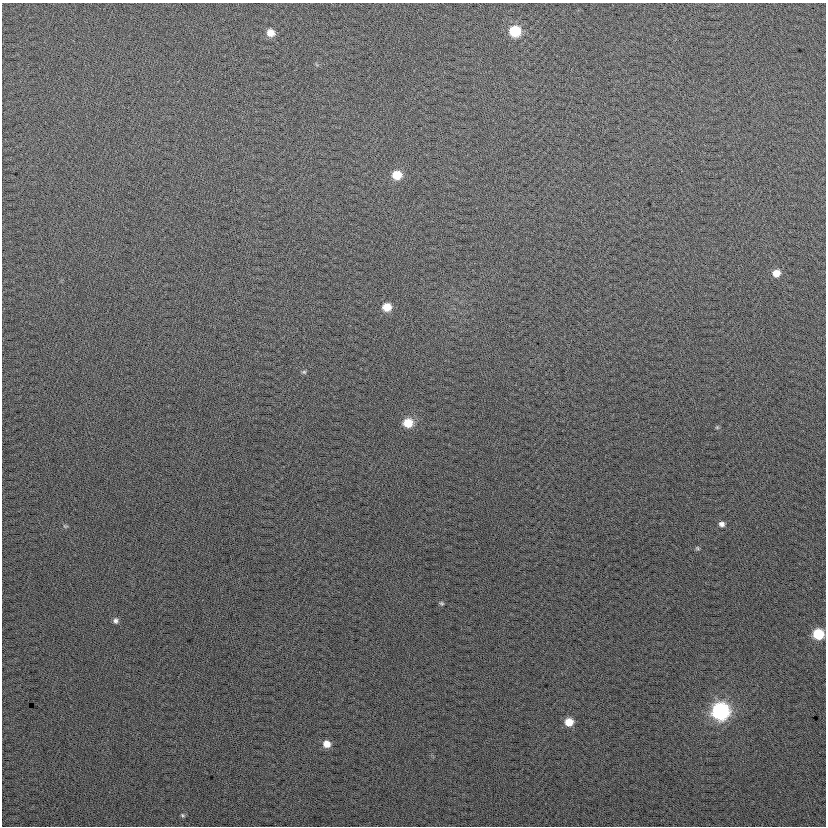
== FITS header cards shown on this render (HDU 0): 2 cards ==
NAXIS1  =                  824
NAXIS2  =                  824

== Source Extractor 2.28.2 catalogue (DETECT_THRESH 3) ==
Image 824 x 824 px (HDU 0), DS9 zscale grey, 1 PNG px = 1 image px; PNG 828 x 828 px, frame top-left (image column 1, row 824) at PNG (2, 3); no overlay
Background 25.8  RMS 14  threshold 42.1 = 3 sigma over >= 5 px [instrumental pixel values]
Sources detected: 18; all 18 listed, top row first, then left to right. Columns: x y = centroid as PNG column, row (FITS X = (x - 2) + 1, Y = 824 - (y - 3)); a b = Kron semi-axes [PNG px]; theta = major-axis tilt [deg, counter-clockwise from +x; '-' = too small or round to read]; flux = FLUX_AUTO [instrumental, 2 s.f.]
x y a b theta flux
515 31 8 7 - 44000
270 33 7 7 - 9600
397 175 8 7 - 20000
776 273 7 7 - 9500
387 307 8 7 - 15000
304 372 6 5 - 1500
408 423 9 8 - 19000
717 427 5 5 - 1200
722 524 7 6 - 3600
65 526 7 4 -11 1200
697 548 6 5 - 1400
441 603 6 5 - 1500
116 621 7 6 - 2800
818 634 8 7 - 39000
720 711 9 9 - 200000
569 722 7 7 - 14000
327 744 8 7 - 8800
183 815 6 5 - 1400